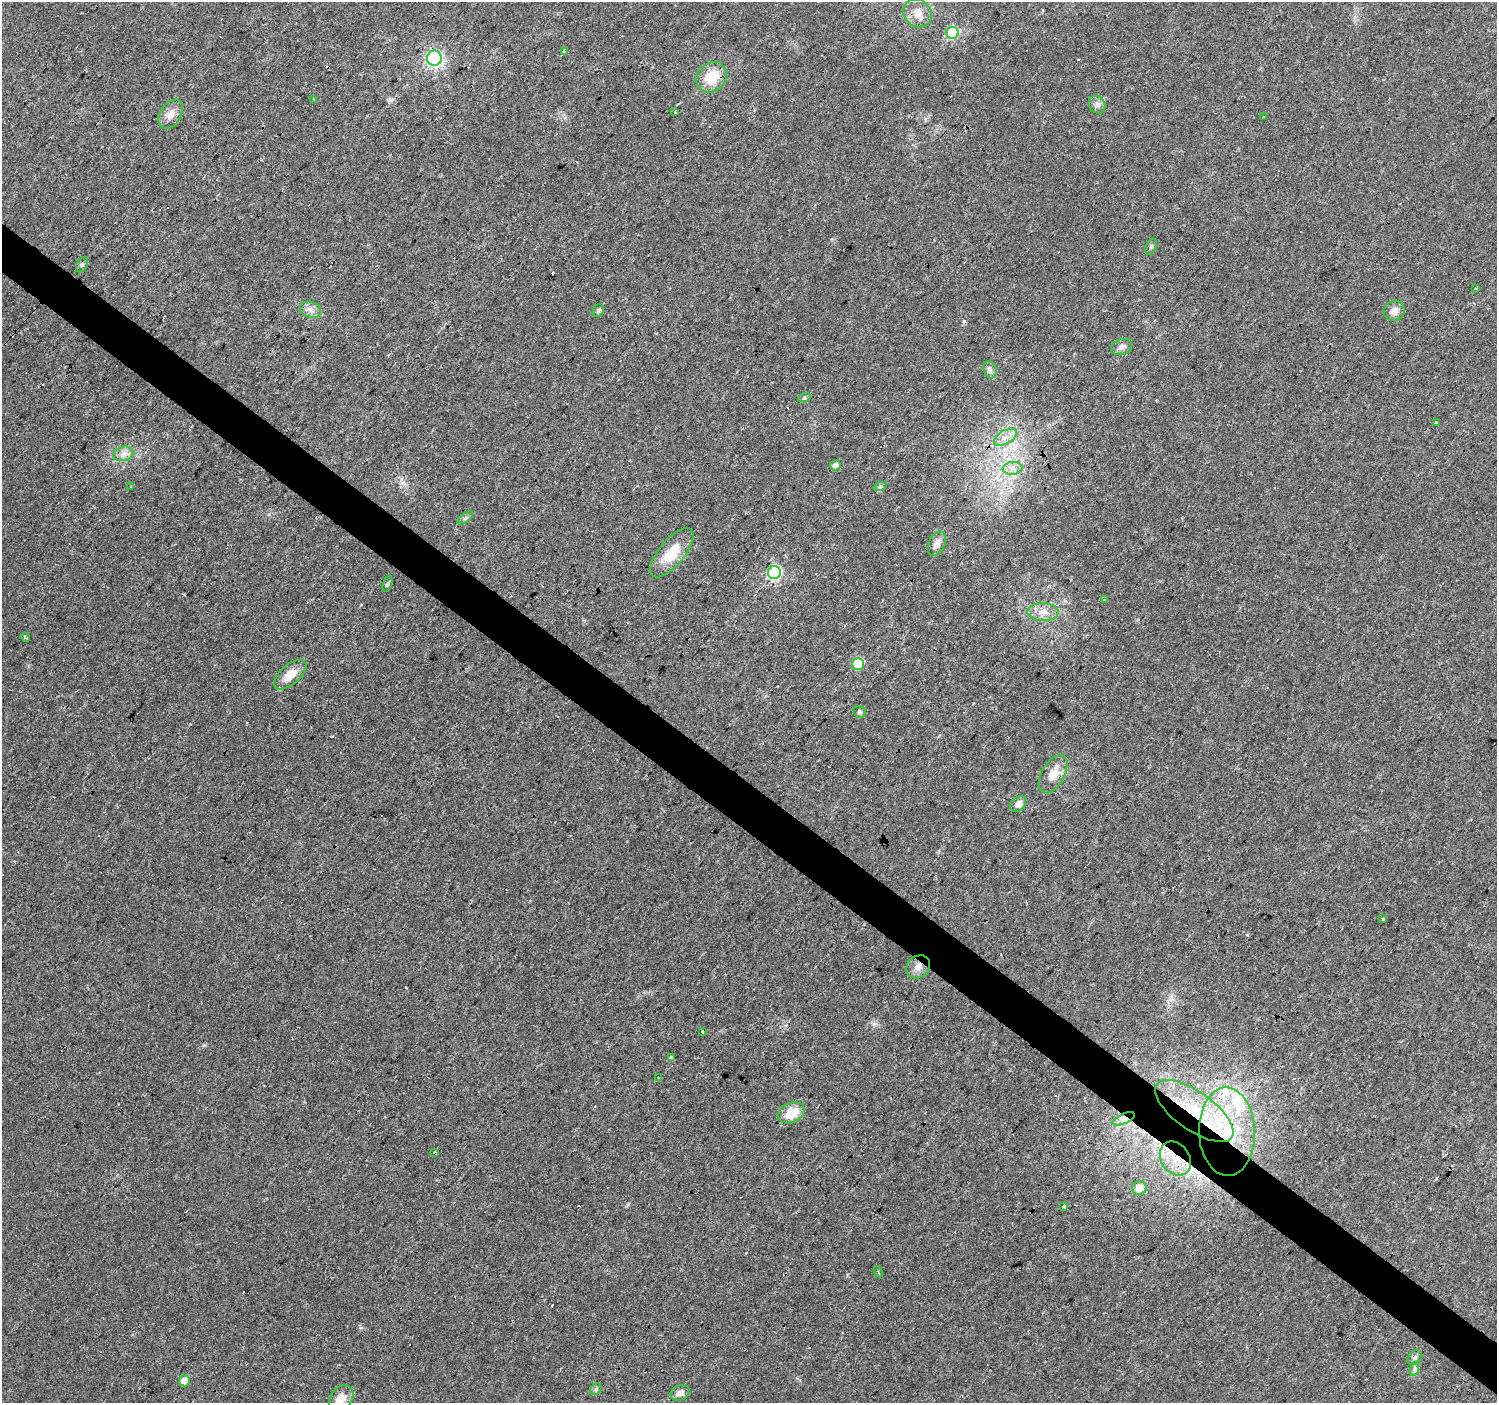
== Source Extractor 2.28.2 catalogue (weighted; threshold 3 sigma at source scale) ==
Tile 6 of 4 x 4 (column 2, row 2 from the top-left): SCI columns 1497-2991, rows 2975-4375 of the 5984 x 6013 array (HDU 1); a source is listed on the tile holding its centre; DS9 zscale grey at full resolution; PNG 1499 x 1405 px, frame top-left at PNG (2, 2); each listed source drawn as its Kron ellipse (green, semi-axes under 4 px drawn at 4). Shown black and unused: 4% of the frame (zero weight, under 3 of 4 exposures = <1% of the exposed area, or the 3 px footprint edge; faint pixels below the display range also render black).
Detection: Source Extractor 2.28.2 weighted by HDU 2 'WHT'; one run over the whole footprint, this tile lists its part. Background 0.0294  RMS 0.0034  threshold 0.0154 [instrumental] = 3 sigma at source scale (4.5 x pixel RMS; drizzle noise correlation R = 1.50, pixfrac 1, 0.0396/0.0396 arcsec/px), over >= 5 px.
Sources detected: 80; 1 inside a brighter object's white glare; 18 cosmic-ray / hot-pixel residue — neither listed nor drawn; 2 inside a brighter listed object's ellipse — not listed separately; the other 59 listed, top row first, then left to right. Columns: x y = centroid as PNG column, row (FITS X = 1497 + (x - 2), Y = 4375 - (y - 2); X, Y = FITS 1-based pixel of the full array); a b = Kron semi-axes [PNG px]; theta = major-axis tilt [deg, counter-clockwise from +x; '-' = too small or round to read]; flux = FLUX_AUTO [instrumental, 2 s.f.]
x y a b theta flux
917 13 15 13 -44 4.3
952 33 6 6 - 27
565 52 3 3 - 1.7
434 58 7 7 - 53
712 77 16 14 45 9.3
314 99 3 2 - 0.29
1097 105 9 7 -55 1.4
675 112 3 3 - 0.82
171 114 16 10 58 3.1
1263 116 3 3 - 2.5
1151 246 8 5 63 0.71
82 264 8 5 63 0.77
1475 288 3 2 - 0.84
310 310 11 7 -18 2
598 311 7 5 60 0.67
1394 311 10 9 - 2.4
1122 347 11 7 19 1.6
990 370 9 6 -73 1.3
804 398 6 4 17 0.54
1436 423 4 3 - 3.1
1005 437 13 6 31 2.7
123 454 10 7 14 1.9
835 465 5 5 - 1.8
1013 468 10 6 6 2
131 486 3 2 - 0.24
880 487 6 4 19 0.55
465 518 9 4 35 0.83
937 544 13 8 65 2.4
672 553 30 12 51 10
774 573 6 6 - 48
387 584 8 3 71 0.6
1104 599 3 3 - 0.42
1043 612 15 9 -1 3.6
25 637 5 3 - 0.46
858 664 6 6 - 16
290 675 19 10 40 5.5
860 712 6 5 - 0.62
1053 774 21 11 61 5.3
1018 804 9 6 43 2
1382 919 3 3 - 1.1
918 967 13 10 42 2.6
702 1032 3 3 - 2.2
671 1057 3 3 - 3.7
659 1077 3 3 - 6.2
1194 1111 46 19 -35 28
791 1113 14 10 24 7.2
1124 1119 12 5 24 1.8
1227 1132 44 28 -88 38
435 1153 3 3 - 6.5
1175 1159 18 14 -56 8.3
1139 1188 7 7 - 3.5
1064 1206 4 3 - 11
878 1272 6 3 -66 0.38
1415 1358 8 6 47 0.87
1414 1369 7 4 72 0.78
185 1381 5 5 - 5.9
596 1389 6 5 - 0.65
680 1393 10 7 25 2
341 1398 14 10 54 4.2
Overlapping masked pixels (flux is a lower limit): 6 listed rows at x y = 918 967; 1194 1111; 1124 1119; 1227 1132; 435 1153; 1175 1159
Isophote crosses this tile's border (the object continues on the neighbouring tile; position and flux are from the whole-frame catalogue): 1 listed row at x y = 341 1398